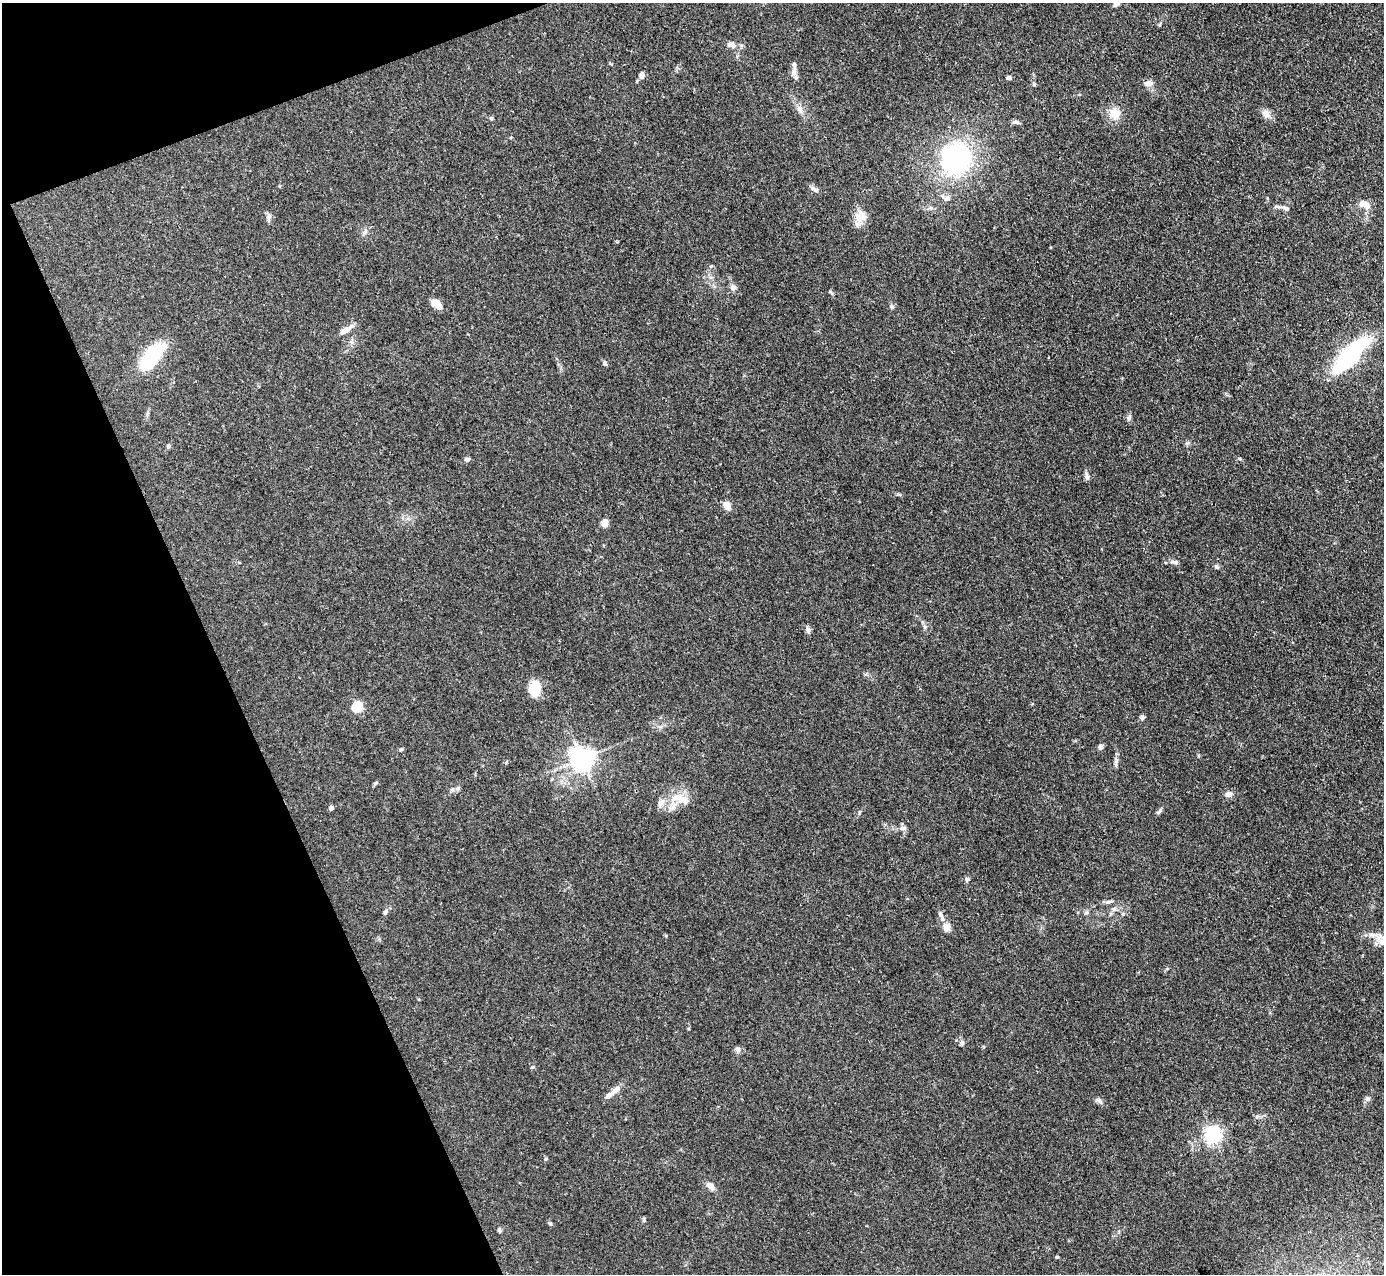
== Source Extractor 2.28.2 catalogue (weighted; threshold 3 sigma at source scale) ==
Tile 5 of 4 x 4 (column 1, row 2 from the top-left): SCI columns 2-1383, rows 2825-4096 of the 5531 x 5521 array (HDU 1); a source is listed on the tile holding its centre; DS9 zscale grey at full resolution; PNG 1386 x 1276 px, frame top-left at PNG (2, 3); no overlay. Shown black and unused: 19% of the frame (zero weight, under 3 of 4 exposures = <1% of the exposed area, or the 3 px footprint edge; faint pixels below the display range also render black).
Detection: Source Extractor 2.28.2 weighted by HDU 2 'WHT'; one run over the whole footprint, this tile lists its part. Background 0.106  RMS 0.0066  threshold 0.0298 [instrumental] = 3 sigma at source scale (4.5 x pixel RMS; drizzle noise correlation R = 1.50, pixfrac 1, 0.05/0.05 arcsec/px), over >= 5 px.
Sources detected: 66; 1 inside a brighter listed object's ellipse — not listed separately; the other 65 listed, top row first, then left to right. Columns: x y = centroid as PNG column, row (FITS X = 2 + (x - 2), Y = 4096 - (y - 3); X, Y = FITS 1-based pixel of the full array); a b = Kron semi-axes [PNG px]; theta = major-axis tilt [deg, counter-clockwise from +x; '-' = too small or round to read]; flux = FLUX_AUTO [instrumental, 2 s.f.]
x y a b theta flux
1117 3 14 6 46 2.8
731 45 12 7 -17 3.4
794 64 8 6 -74 1.7
642 75 8 6 88 2.5
1009 78 5 4 - 1.8
1148 83 11 7 7 3.3
1034 84 5 4 - 0.93
800 109 11 7 -50 3.1
1114 113 14 12 -80 8.4
1266 114 12 9 -41 3.8
491 118 5 4 - 0.84
1015 122 9 6 -8 1.6
956 158 25 24 - 100
815 189 12 5 -32 2.3
947 198 9 6 8 2.3
1364 205 17 9 -20 5.5
930 208 6 5 - 1.5
1285 208 11 5 -27 2.2
858 216 16 11 -70 6.9
268 217 9 6 84 2.3
365 232 9 5 27 1.7
733 287 8 7 - 2.4
437 304 12 7 -47 7.1
891 306 6 4 -71 1
346 330 18 6 33 5.5
1349 356 47 15 47 68
151 358 33 15 56 40
604 363 7 5 -71 1.3
1129 418 8 5 63 1.5
168 446 6 5 - 1.2
467 459 7 5 17 1.5
1087 476 13 5 -82 2
727 505 13 9 -61 3.8
604 523 8 7 - 4.3
1174 562 12 5 -8 2
1216 567 6 5 - 1.1
808 629 9 6 -68 2.1
535 689 19 12 78 12
357 707 5 5 - 50
1142 717 6 6 - 1.6
1100 747 6 6 - 2.1
401 749 5 4 - 0.85
582 759 7 7 - 540
1116 761 6 5 - 1.4
1229 794 10 7 4 2.7
682 799 23 12 -10 11
660 803 14 7 63 3.5
331 808 4 4 - 2.9
1160 811 12 3 55 1.3
903 828 10 6 9 2.2
967 879 6 5 - 1.2
1109 902 12 4 11 1.8
386 911 9 5 63 1.9
941 916 15 5 -69 2.6
947 927 10 9 - 4.6
962 1043 8 5 89 1.4
738 1049 7 6 - 1.9
616 1090 16 7 39 5.3
1100 1101 9 5 -27 1.8
1213 1135 6 6 - 230
546 1159 5 4 - 0.81
711 1186 12 7 -34 3.8
550 1223 6 4 -64 1
499 1231 6 5 - 1.1
1057 1257 4 4 - 0.64
Isophote crosses this tile's border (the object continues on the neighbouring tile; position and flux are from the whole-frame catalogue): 1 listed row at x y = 1117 3
Unlisted compact peaks at least as high as the median listed source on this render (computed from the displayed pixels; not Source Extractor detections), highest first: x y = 532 1067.